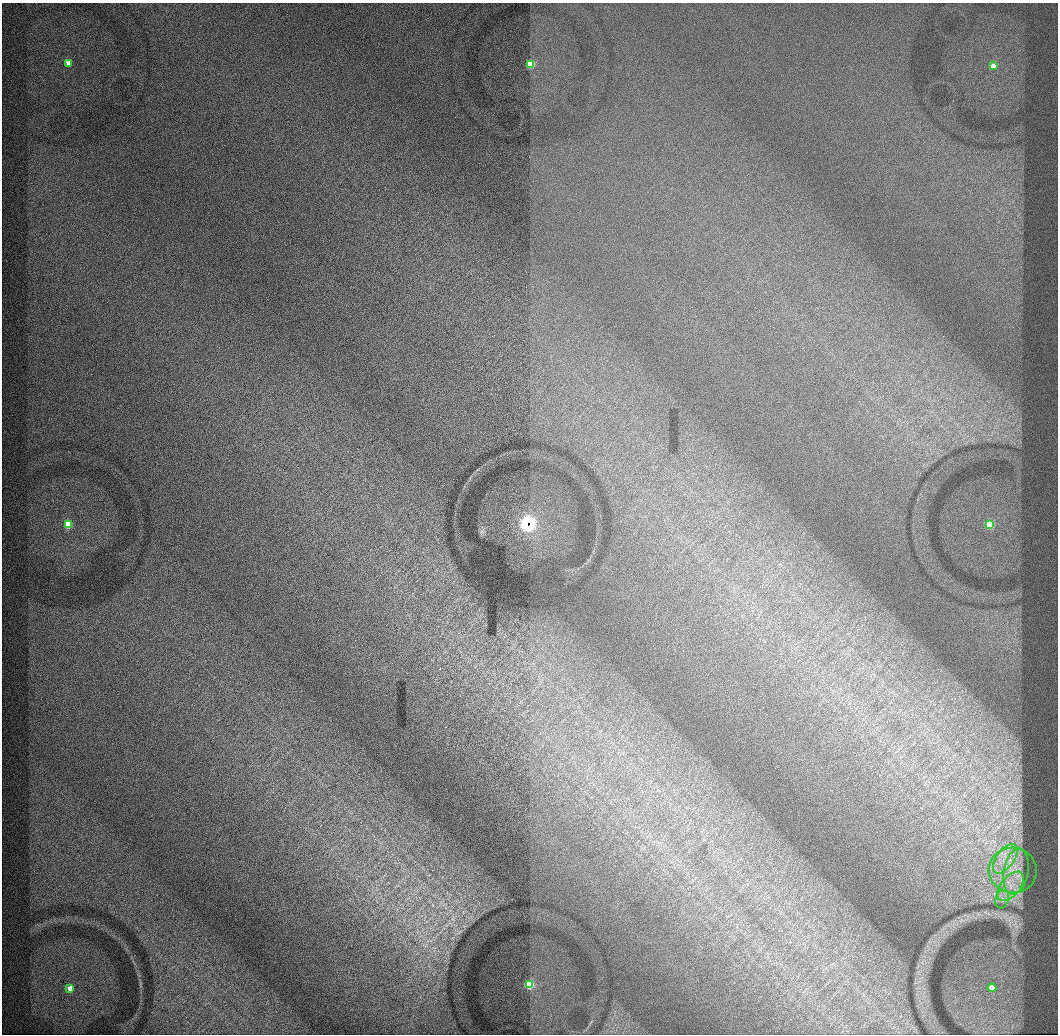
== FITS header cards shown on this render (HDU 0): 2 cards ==
NAXIS1  =                 1056 / Length of Axis 1 (Serial)
NAXIS2  =                 1032 / Length of Axis 2 (Parallel)

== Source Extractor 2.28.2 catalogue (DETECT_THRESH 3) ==
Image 1056 x 1032 px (HDU 0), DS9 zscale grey, 1 PNG px = 1 image px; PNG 1060 x 1036 px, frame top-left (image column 1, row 1032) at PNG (2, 3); each listed source drawn as its Kron ellipse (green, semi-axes under 4 px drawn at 4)
Background 520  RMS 3.8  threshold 11.3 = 3 sigma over >= 5 px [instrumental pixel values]
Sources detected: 15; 2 with non-positive FLUX_AUTO (blend fragments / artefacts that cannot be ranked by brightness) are neither listed nor drawn; the other 13 listed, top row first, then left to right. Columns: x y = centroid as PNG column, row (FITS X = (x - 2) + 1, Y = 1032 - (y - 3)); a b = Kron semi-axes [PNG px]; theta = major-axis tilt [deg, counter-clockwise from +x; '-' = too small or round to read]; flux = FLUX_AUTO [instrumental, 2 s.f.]
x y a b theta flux
68 63 3 3 - 10000
531 64 4 3 - 31000
993 66 4 3 - 9200
68 525 4 3 - 39000
990 525 4 3 - 39000
1005 859 17 9 54 3700
1013 870 24 22 -15 10000
1016 871 23 12 81 5800
1011 886 17 9 49 4500
1002 899 9 6 71 1100
529 985 4 3 - 51000
70 988 3 3 - 10000
992 988 4 4 - 8300
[2 non-positive-flux detections neither listed nor drawn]